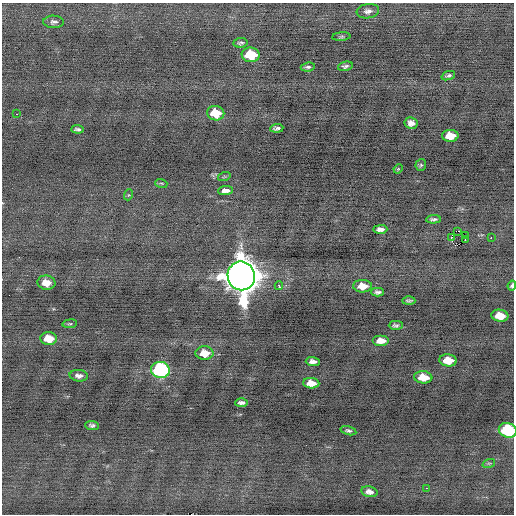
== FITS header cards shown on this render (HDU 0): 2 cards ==
NAXIS1  =                  512 / Axis length
NAXIS2  =                  512 / Axis length

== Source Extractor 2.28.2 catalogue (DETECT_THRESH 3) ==
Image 512 x 512 px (HDU 0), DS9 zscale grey, 1 PNG px = 1 image px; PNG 516 x 516 px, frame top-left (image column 1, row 512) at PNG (2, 3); each listed source drawn as its Kron ellipse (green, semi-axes under 4 px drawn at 4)
Background -0.105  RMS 0.67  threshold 2.02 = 3 sigma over >= 5 px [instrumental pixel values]
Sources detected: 53; all 53 listed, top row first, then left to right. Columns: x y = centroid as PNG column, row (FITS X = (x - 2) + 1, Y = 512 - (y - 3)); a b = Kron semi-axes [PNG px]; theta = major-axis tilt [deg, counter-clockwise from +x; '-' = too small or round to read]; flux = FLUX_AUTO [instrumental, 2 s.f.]
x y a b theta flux
368 11 11 7 8 210
54 22 10 6 0 160
341 37 9 3 5 60
241 43 7 4 7 99
251 55 9 7 -6 1600
345 66 7 4 13 100
308 67 7 4 8 100
448 76 7 4 21 91
216 113 9 7 -11 1000
17 114 3 2 - 93
411 123 6 6 - 230
277 128 6 3 6 120
77 129 6 3 -4 110
450 136 8 6 2 750
421 165 6 5 - 67
398 169 5 4 - 46
224 177 6 4 19 49
161 183 6 3 -17 58
225 191 7 4 2 210
128 195 5 3 - 46
433 219 7 3 3 110
380 229 7 4 1 200
458 231 2 2 - 4100
465 235 2 2 - 140
451 237 3 2 - 180
491 238 2 2 - 700
465 240 3 2 - 110
241 276 14 13 - 98000
46 283 9 7 -9 450
279 286 4 3 - 460
362 286 9 6 1 580
512 286 5 4 - 110
378 292 6 4 -1 120
409 301 6 3 0 81
500 316 8 6 -7 710
70 324 7 3 8 58
396 325 7 4 0 100
49 338 8 6 -5 730
381 341 8 5 0 430
204 353 9 7 0 700
448 360 8 6 -6 800
313 362 7 4 -2 220
160 370 9 8 - 7000
79 376 9 5 -5 210
423 377 9 6 -5 740
311 383 8 5 -3 530
241 403 6 4 2 140
92 425 7 4 -5 110
508 430 9 7 -16 3700
348 431 8 4 -15 100
489 463 6 4 18 61
426 488 2 2 - 160
369 492 8 5 -13 220
At the frame edge (FLAGS 8, measured only in part): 2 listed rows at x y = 512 286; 508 430